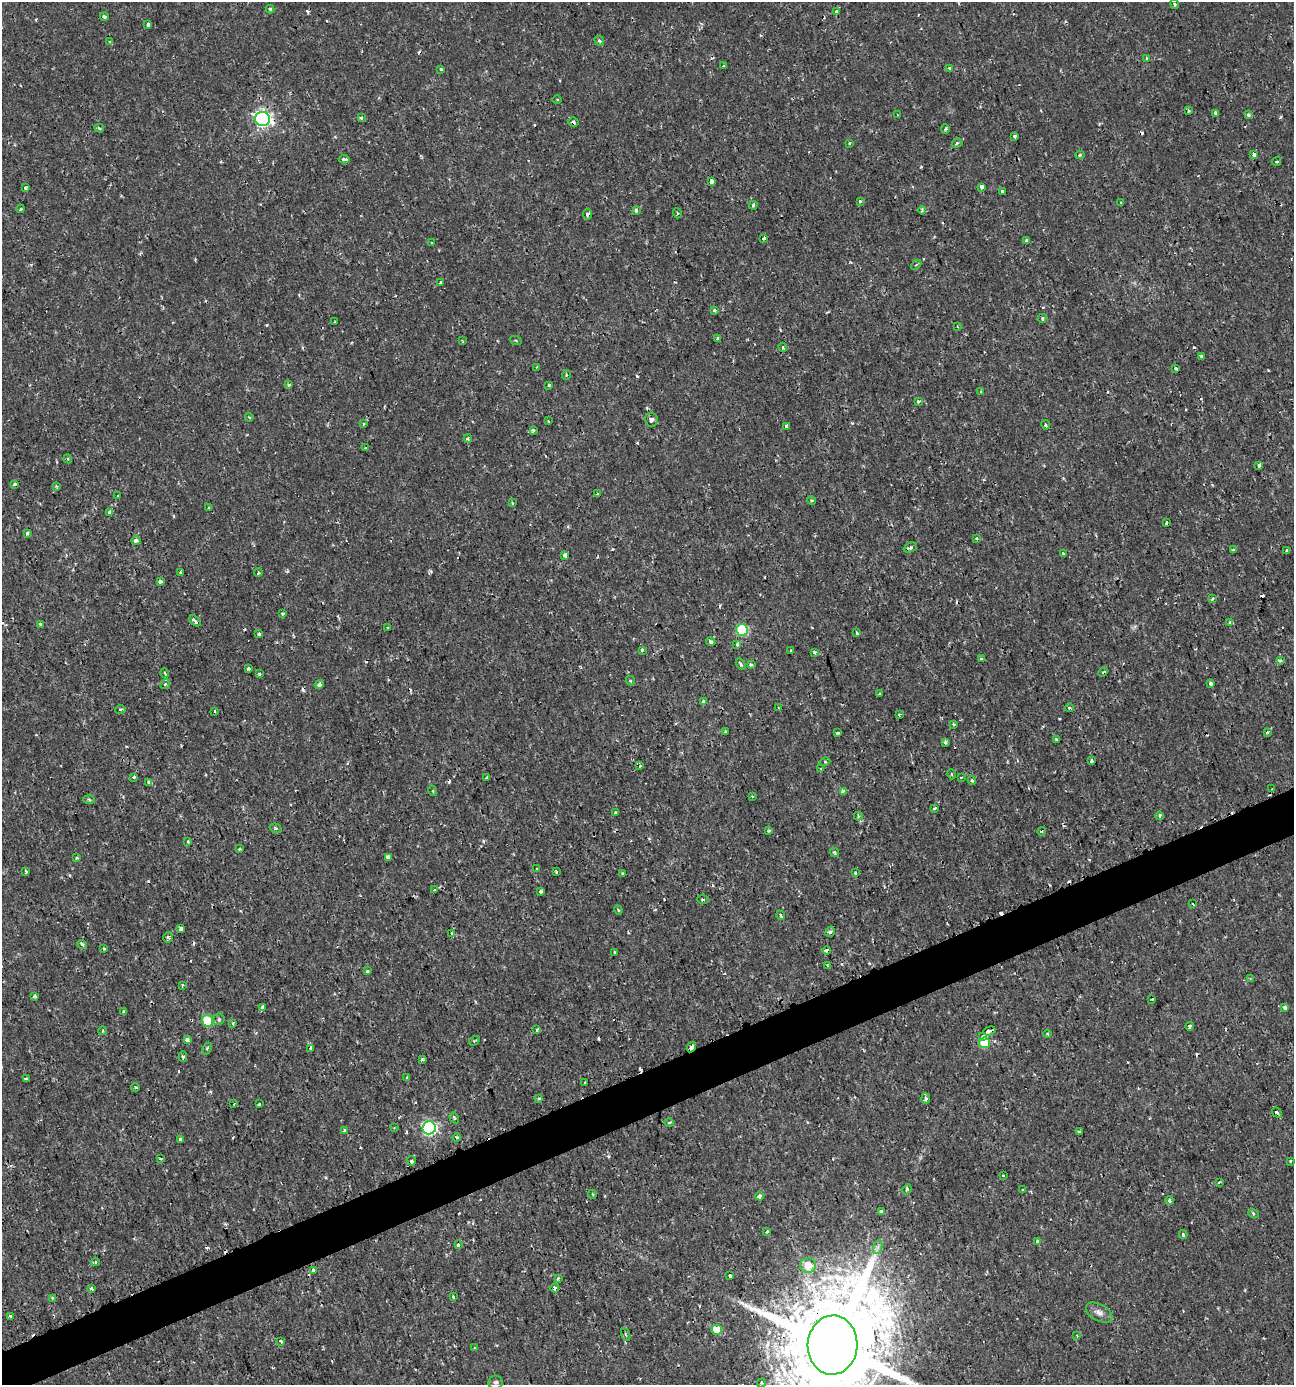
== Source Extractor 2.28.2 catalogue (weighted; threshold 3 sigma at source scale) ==
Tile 7 of 4 x 4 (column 3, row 2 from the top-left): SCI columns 2721-4012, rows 2771-4153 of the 5402 x 5549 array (HDU 1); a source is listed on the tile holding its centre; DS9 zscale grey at full resolution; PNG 1296 x 1387 px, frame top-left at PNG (2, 2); each listed source drawn as its Kron ellipse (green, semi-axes under 4 px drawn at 4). Shown black and unused: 3% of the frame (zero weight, under 2 of 3 exposures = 1% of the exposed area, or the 3 px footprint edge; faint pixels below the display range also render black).
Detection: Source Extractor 2.28.2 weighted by HDU 2 'WHT'; one run over the whole footprint, this tile lists its part. Background 0.00186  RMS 0.0011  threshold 0.00477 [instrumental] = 3 sigma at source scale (4.5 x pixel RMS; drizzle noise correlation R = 1.50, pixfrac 1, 0.0396/0.0396 arcsec/px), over >= 5 px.
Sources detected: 286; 29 cosmic-ray / hot-pixel residue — neither listed nor drawn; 1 inside a brighter listed object's ellipse — not listed separately; the other 256 listed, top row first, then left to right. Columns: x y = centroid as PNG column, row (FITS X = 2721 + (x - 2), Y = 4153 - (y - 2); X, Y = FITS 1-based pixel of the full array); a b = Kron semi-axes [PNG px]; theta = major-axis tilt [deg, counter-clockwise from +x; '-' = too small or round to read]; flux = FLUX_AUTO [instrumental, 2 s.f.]
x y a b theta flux
1175 4 5 3 - 0.16
270 9 4 4 - 0.14
837 11 3 3 - 0.43
104 17 4 3 - 0.35
148 25 4 3 - 0.6
599 41 5 3 - 0.24
110 42 3 3 - 0.42
1147 58 4 2 - 0.12
724 65 3 3 - 0.3
949 68 4 3 - 0.24
441 69 3 2 - 0.11
557 99 5 3 - 0.097
1188 111 4 2 - 0.095
1215 113 3 3 - 0.28
897 115 3 2 - 0.07
1248 115 4 4 - 0.28
361 118 4 3 - 0.17
263 119 7 7 - 34
573 122 5 5 - 0.23
99 128 4 3 - 0.18
945 129 5 3 - 0.12
1014 136 3 3 - 0.34
850 143 3 3 - 0.13
957 143 5 4 - 0.23
1080 155 5 4 - 0.18
1254 155 4 3 - 1.2
344 159 5 3 - 0.35
1276 161 5 3 - 0.12
711 181 4 3 - 0.95
982 187 4 3 - 0.54
25 188 4 3 - 0.33
1002 192 3 3 - 0.3
860 201 3 3 - 0.16
1121 203 4 3 - 0.084
753 205 4 3 - 0.13
20 209 4 3 - 0.12
636 210 4 3 - 0.26
922 210 4 2 - 0.15
677 213 5 3 - 0.11
587 214 5 4 - 0.24
764 238 4 3 - 0.23
1026 241 4 3 - 0.52
432 243 3 3 - 0.2
916 265 6 4 43 0.14
440 282 3 3 - 0.26
714 310 3 3 - 0.33
1042 318 4 3 - 0.13
335 322 3 2 - 0.11
957 326 3 2 - 0.071
717 339 3 3 - 0.25
516 340 6 2 -22 0.09
462 341 3 2 - 0.097
783 347 5 3 - 0.14
1202 356 3 3 - 0.3
537 367 3 3 - 0.16
1176 368 3 3 - 0.16
566 375 5 3 - 0.1
289 385 4 3 - 0.26
549 385 3 2 - 0.14
981 391 4 4 - 0.11
918 402 4 3 - 0.18
249 417 4 3 - 0.098
651 420 7 6 - 0.33
548 421 3 2 - 0.11
364 424 3 3 - 0.12
1046 425 5 3 - 0.32
786 426 4 3 - 0.66
533 430 4 3 - 0.2
468 438 4 3 - 0.18
365 448 2 2 - 0.091
68 459 4 3 - 0.13
1259 465 4 3 - 0.3
15 484 3 3 - 0.33
56 486 4 2 - 0.1
597 494 3 2 - 0.21
118 495 3 2 - 0.16
812 501 4 4 - 0.16
512 503 3 3 - 0.098
208 507 3 3 - 0.17
109 512 4 4 - 0.28
1166 523 3 2 - 0.2
27 533 4 3 - 0.38
976 538 3 3 - 0.21
136 541 5 4 - 0.36
910 547 7 4 22 0.28
1233 550 4 4 - 0.13
1287 551 3 3 - 0.15
1063 554 3 3 - 0.33
565 555 4 3 - 0.52
181 572 3 3 - 0.14
258 573 4 3 - 0.13
160 581 4 3 - 0.49
1212 599 4 3 - 0.18
283 613 4 3 - 0.14
195 621 6 3 -44 0.57
1230 622 3 2 - 0.087
40 624 4 3 - 0.3
387 627 3 2 - 0.11
742 630 6 6 - 7.6
857 633 4 3 - 0.22
259 634 3 3 - 0.5
711 642 5 4 - 0.35
737 644 3 3 - 0.36
642 650 4 4 - 0.13
791 651 4 2 - 0.085
814 652 4 3 - 0.17
981 659 4 3 - 0.17
1280 661 4 4 - 0.17
741 664 6 4 -59 0.26
751 665 4 3 - 0.18
248 669 4 3 - 0.2
1103 672 5 3 - 0.13
165 673 4 3 - 0.095
259 674 4 3 - 0.19
631 681 5 3 - 0.11
1210 683 3 3 - 0.5
165 684 5 4 - 0.15
319 684 5 4 - 0.29
879 694 4 2 - 0.12
703 701 4 3 - 0.52
779 708 3 3 - 0.1
1069 708 4 3 - 0.18
120 709 5 2 - 0.13
215 711 4 2 - 0.093
899 715 4 2 - 0.099
954 724 4 3 - 0.15
725 731 4 3 - 0.095
1267 732 3 3 - 0.33
838 733 3 3 - 0.41
1056 739 4 3 - 0.1
945 742 4 3 - 0.21
1091 761 4 3 - 0.35
825 762 5 3 - 0.14
640 766 3 3 - 0.19
821 769 3 3 - 0.099
951 774 5 3 - 0.097
134 777 4 3 - 0.18
487 777 3 3 - 0.41
961 777 3 2 - 0.082
972 780 4 4 - 0.3
149 782 4 3 - 0.39
1272 789 3 2 - 0.072
433 791 5 3 - 0.12
843 791 3 3 - 0.47
752 796 3 3 - 0.11
89 800 6 4 -4 0.17
935 808 3 2 - 0.24
615 812 3 3 - 0.15
858 816 4 3 - 0.2
1160 816 4 3 - 0.37
275 828 6 4 -19 0.21
769 830 4 3 - 0.13
1041 831 4 3 - 0.13
188 842 4 3 - 0.16
239 849 3 3 - 0.25
834 852 5 4 - 0.19
388 857 4 4 - 0.48
77 858 4 3 - 0.14
537 869 3 3 - 0.22
26 872 4 3 - 0.14
556 872 3 3 - 2.6
855 873 4 3 - 0.14
623 874 3 3 - 0.18
434 890 3 3 - 0.39
541 892 3 3 - 0.55
703 899 5 3 - 0.15
1193 904 3 3 - 0.27
618 910 4 3 - 0.13
781 915 5 3 - 0.19
181 928 4 4 - 0.32
830 932 5 4 - 0.22
452 933 4 4 - 0.12
168 937 5 4 - 0.22
82 944 5 4 - 0.25
104 948 3 2 - 0.13
827 950 4 3 - 0.47
614 952 3 2 - 0.081
827 966 4 3 - 0.2
367 971 4 3 - 0.16
1250 979 4 4 - 0.088
182 985 3 3 - 0.11
35 996 3 3 - 0.5
1152 999 2 2 - 0.1
262 1007 4 3 - 0.44
1285 1007 4 3 - 0.34
124 1012 4 3 - 0.47
219 1019 6 5 - 0.26
207 1021 6 5 - 5.1
233 1023 3 3 - 0.24
1189 1026 4 3 - 0.48
537 1029 4 3 - 0.16
102 1031 4 3 - 0.11
989 1031 6 3 21 1
1047 1034 4 3 - 0.11
983 1037 4 4 - 0.38
187 1039 4 3 - 0.44
474 1041 5 3 - 0.14
984 1043 5 5 - 4
691 1047 5 3 - 0.91
311 1048 4 3 - 0.39
207 1049 6 4 64 0.2
183 1057 5 3 - 0.21
422 1059 3 3 - 0.19
407 1078 3 3 - 0.16
26 1079 3 3 - 0.22
585 1082 3 3 - 0.59
135 1087 4 3 - 0.1
539 1098 4 4 - 0.14
926 1098 5 4 - 0.37
234 1104 3 2 - 0.088
259 1104 3 2 - 0.24
1277 1112 5 4 - 0.2
454 1118 6 4 -56 0.16
669 1123 4 3 - 0.2
394 1128 3 2 - 0.078
429 1128 6 6 - 22
344 1130 3 3 - 0.22
1079 1131 4 3 - 0.17
457 1137 4 3 - 0.12
181 1139 4 4 - 1.1
161 1159 4 3 - 0.11
411 1161 5 3 - 0.34
1290 1161 3 3 - 0.23
1003 1175 3 2 - 0.096
1219 1182 3 3 - 0.17
907 1189 5 4 - 0.16
1022 1190 3 3 - 0.1
592 1194 4 3 - 0.11
759 1196 4 3 - 1.2
1169 1200 4 3 - 0.31
881 1211 4 4 - 0.33
1253 1213 5 3 - 0.12
767 1232 4 3 - 0.13
1183 1235 4 2 - 0.17
1037 1241 3 3 - 0.2
458 1245 4 3 - 0.38
878 1247 7 4 71 0.29
95 1262 4 3 - 0.2
808 1265 8 7 - 1.6
313 1270 4 3 - 0.37
730 1276 4 3 - 0.42
558 1278 4 3 - 0.14
92 1288 3 3 - 0.21
555 1288 4 4 - 0.3
453 1297 3 3 - 0.39
52 1298 4 4 - 0.11
1099 1312 14 8 -29 0.62
10 1316 4 3 - 0.46
717 1330 5 5 - 1.5
626 1334 7 2 -68 0.11
1077 1335 3 2 - 0.12
281 1341 4 3 - 0.18
833 1345 29 25 87 2700
474 1348 4 3 - 0.093
496 1382 7 6 - 0.25
762 1383 5 4 - 0.16
Overlapping masked pixels (flux is a lower limit): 6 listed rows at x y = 263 119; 573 122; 651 420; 827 950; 691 1047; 833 1345
Isophote crosses this tile's border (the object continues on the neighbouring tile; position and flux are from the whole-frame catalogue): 1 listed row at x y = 833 1345